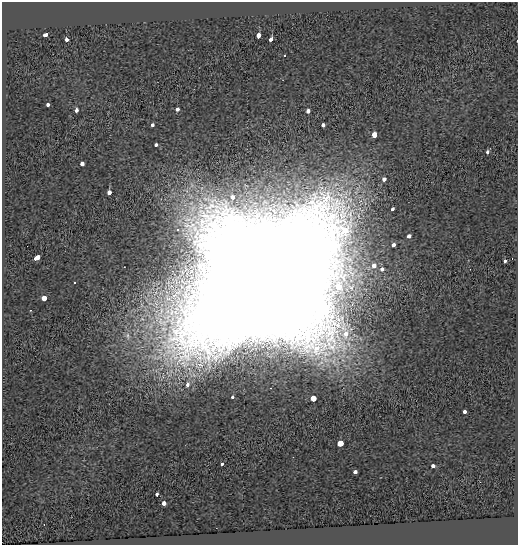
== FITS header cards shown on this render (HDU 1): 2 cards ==
NAXIS1  =                  516
NAXIS2  =                  543

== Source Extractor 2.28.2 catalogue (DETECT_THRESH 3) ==
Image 516 x 543 px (HDU 1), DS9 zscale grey, 1 PNG px = 1 image px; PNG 520 x 547 px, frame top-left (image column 1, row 543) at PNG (2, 2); no overlay
Background 0.0374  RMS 0.067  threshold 0.201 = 3 sigma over >= 5 px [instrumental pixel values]
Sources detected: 40; all 40 listed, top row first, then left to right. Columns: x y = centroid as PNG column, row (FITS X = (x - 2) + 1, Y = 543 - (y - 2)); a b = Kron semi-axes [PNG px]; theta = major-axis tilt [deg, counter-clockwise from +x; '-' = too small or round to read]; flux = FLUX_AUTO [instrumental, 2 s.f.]
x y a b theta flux
46 34 4 3 - 94
258 36 3 3 - 350
66 39 3 3 - 130
271 39 4 3 - 53
285 56 3 3 - 18
48 105 3 3 - 57
177 109 3 3 - 38
76 110 3 3 - 80
308 111 4 3 - 59
153 125 3 3 - 28
323 125 3 3 - 83
374 135 3 3 - 1000
156 144 3 3 - 23
487 152 4 3 - 28
82 164 4 4 - 43
384 179 4 3 - 72
109 192 3 3 - 82
232 197 4 4 - 58
392 209 3 3 - 49
408 236 4 3 - 84
393 245 4 3 - 39
36 258 5 3 - 230
512 259 2 2 - 4.9
505 261 3 3 - 45
374 265 4 3 - 60
382 269 3 3 - 48
264 279 61 57 35 480000
44 298 4 4 - 180
30 310 3 2 - 3.8
128 336 10 7 -67 23
188 384 4 3 - 39
233 396 3 3 - 22
313 398 4 4 - 310
464 411 3 3 - 67
340 443 4 3 - 790
222 464 3 3 - 42
433 465 3 3 - 94
355 472 3 3 - 72
157 494 3 3 - 53
164 503 3 3 - 150